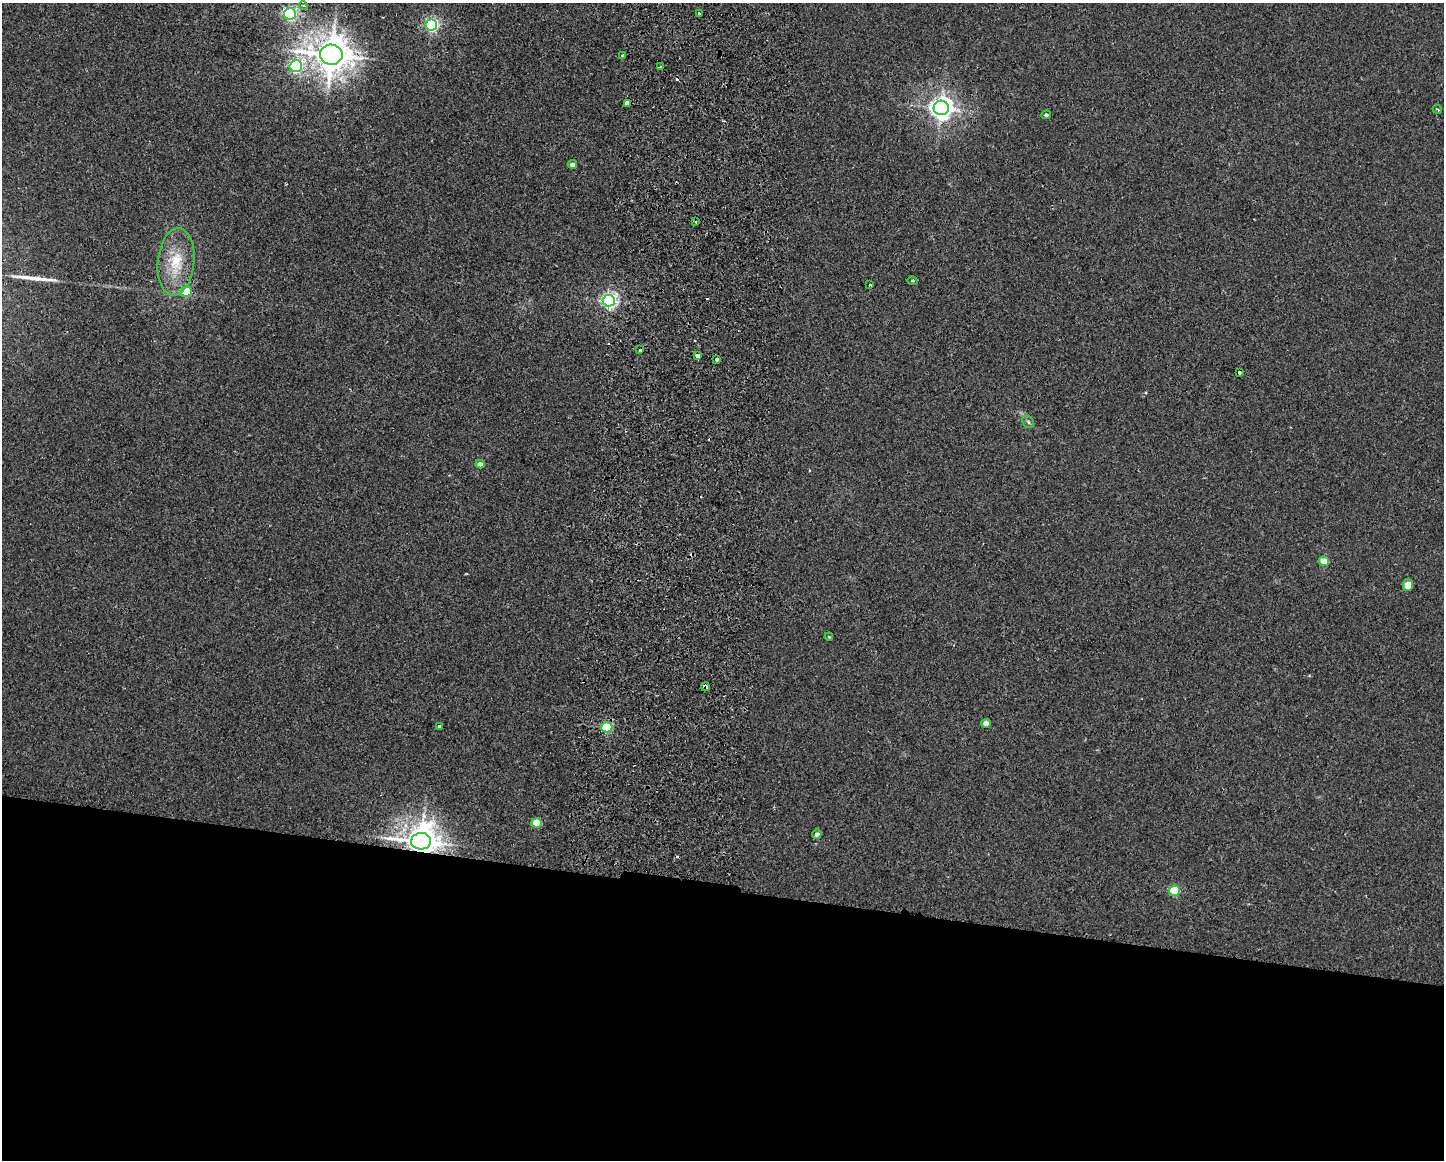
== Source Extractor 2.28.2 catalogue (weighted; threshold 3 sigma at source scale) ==
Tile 11 of 3 x 4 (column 2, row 4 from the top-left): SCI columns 1609-3050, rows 14-1171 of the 4771 x 4656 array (HDU 1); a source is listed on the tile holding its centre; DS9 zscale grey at full resolution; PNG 1446 x 1162 px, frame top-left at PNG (2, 3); each listed source drawn as its Kron ellipse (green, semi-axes under 4 px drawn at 4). Shown black and unused: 23% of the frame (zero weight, under 2 of 3 exposures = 3% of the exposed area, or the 3 px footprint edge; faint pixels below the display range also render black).
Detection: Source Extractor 2.28.2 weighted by HDU 2 'WHT'; one run over the whole footprint, this tile lists its part. Background 0.0271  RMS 0.0067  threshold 0.03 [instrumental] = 3 sigma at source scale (4.5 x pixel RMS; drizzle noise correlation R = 1.50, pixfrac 1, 0.05/0.05 arcsec/px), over >= 5 px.
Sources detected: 40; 3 cosmic-ray / hot-pixel residue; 1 long thin detection or spike segment (spike, bleed or trail) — neither listed nor drawn; the other 36 listed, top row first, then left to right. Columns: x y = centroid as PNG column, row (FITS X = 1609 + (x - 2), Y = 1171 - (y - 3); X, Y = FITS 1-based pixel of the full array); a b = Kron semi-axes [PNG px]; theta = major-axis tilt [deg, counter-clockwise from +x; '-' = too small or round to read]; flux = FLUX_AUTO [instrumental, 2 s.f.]
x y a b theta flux
303 6 5 4 - 0.99
699 13 3 3 - 3.9
290 14 6 5 - 130
431 25 6 5 - 140
331 55 11 10 - 1500
623 56 3 3 - 2.5
296 66 6 6 - 110
660 67 3 3 - 0.99
627 104 4 3 - 120
941 108 7 7 - 500
1437 109 5 3 - 0.66
1046 115 5 4 - 1.1
572 164 4 4 - 3.2
696 222 2 2 - 0.82
176 262 34 18 84 25
912 281 5 4 - 0.82
870 285 4 2 - 0.53
186 291 6 5 - 27
609 301 6 5 - 190
640 349 3 3 - 2.7
697 356 4 3 - 12
717 359 3 3 - 7.7
1239 372 3 3 - 2
1028 422 7 5 -49 1.3
480 464 4 4 - 3.6
1324 561 5 4 - 13
1408 585 6 5 - 7.6
829 637 4 4 - 0.65
705 687 4 4 - 2.6
986 723 5 4 - 6
439 726 4 3 - 5.2
607 727 5 5 - 51
536 823 5 4 - 17
817 834 5 4 - 2.3
421 841 10 8 3 1200
1174 891 5 5 - 37
Overlapping masked pixels (flux is a lower limit): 3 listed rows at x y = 697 356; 705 687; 421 841